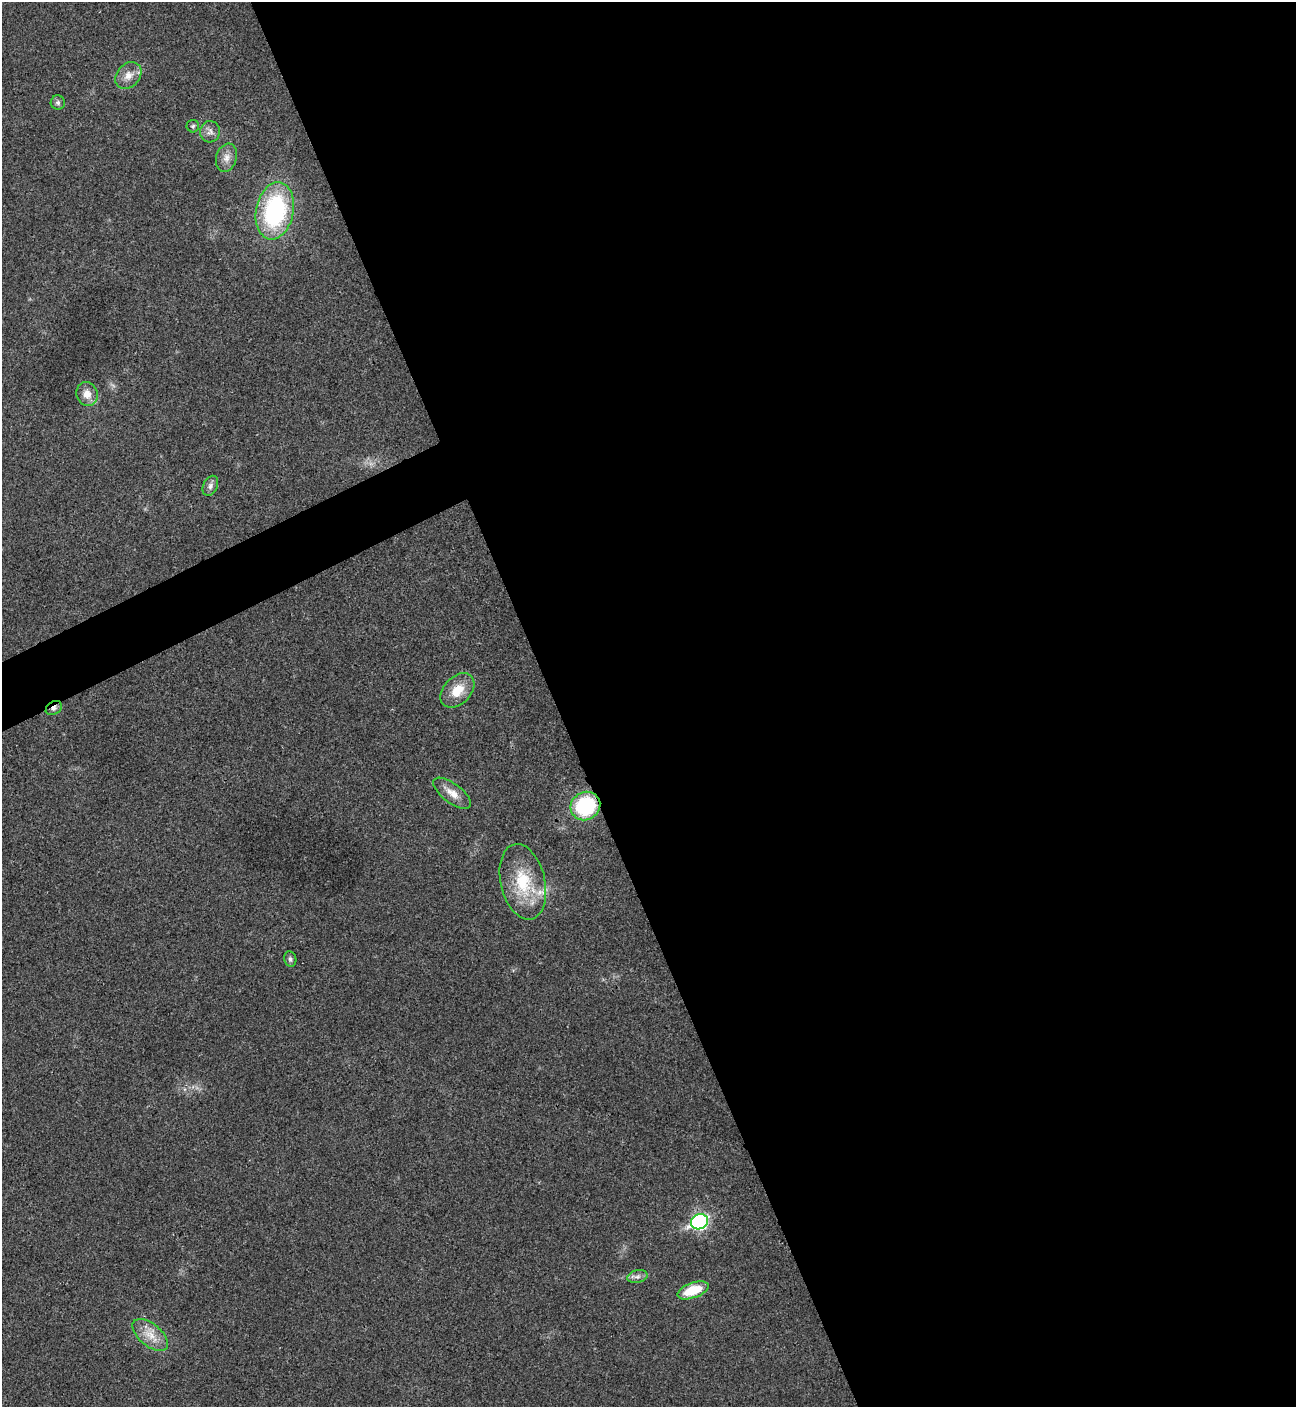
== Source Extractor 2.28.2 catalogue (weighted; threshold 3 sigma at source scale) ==
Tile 8 of 4 x 4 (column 4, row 2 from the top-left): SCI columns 4169-5462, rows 2814-4218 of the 5618 x 5629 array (HDU 1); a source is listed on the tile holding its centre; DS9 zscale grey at full resolution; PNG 1298 x 1409 px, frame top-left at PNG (2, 2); each listed source drawn as its Kron ellipse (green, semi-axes under 4 px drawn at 4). Shown black and unused: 59% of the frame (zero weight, under 3 of 4 exposures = <1% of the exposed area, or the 3 px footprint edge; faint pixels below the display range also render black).
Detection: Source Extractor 2.28.2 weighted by HDU 2 'WHT'; one run over the whole footprint, this tile lists its part. Background 0.0202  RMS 0.0056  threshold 0.0251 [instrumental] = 3 sigma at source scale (4.5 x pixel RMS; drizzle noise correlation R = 1.50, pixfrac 1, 0.05/0.05 arcsec/px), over >= 5 px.
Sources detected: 19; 1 inside a brighter listed object's ellipse — not listed separately; the other 18 listed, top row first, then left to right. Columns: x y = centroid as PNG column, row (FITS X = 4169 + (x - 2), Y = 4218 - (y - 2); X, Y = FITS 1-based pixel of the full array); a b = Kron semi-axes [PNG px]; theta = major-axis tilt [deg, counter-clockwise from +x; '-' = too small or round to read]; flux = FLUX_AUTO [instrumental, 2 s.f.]
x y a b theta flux
128 75 15 11 50 5.7
58 103 7 7 - 1.6
193 126 6 6 - 1.1
210 132 11 10 - 3.2
226 158 14 10 73 4.5
275 211 29 19 78 74
87 394 12 10 -70 5.6
210 486 10 7 66 2.4
457 690 20 13 46 11
54 708 9 6 34 2.1
452 793 22 9 -37 6.4
585 806 15 14 - 47
523 882 38 22 -77 27
290 959 8 6 -79 1.4
699 1222 9 7 25 110
637 1277 10 6 14 2.2
693 1290 16 7 19 17
150 1335 21 11 -40 8.6
Overlapping masked pixels (flux is a lower limit): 2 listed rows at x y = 54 708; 585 806